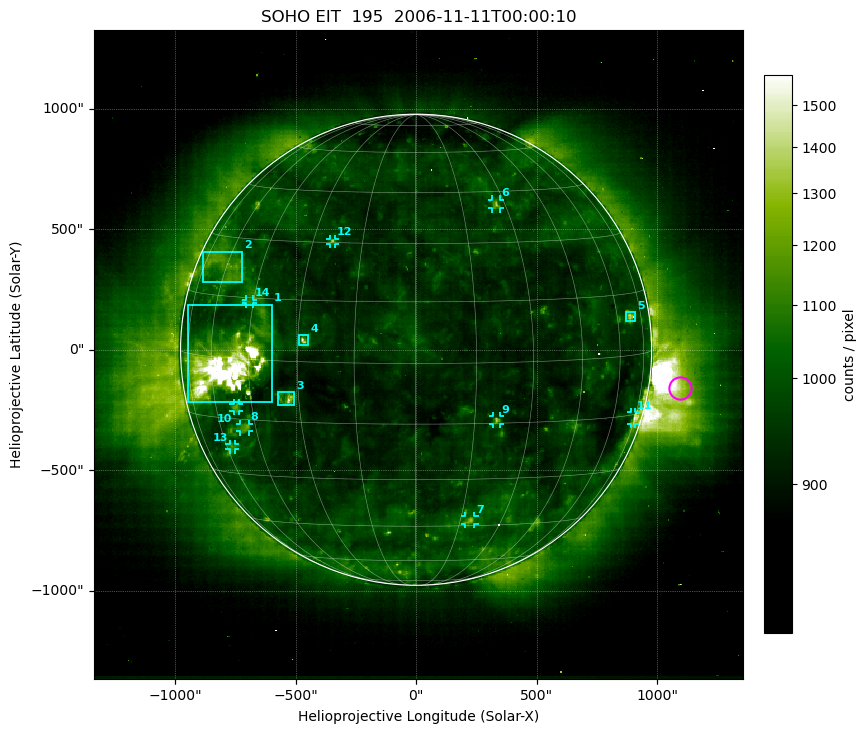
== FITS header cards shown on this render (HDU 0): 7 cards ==
TELESCOP= 'SOHO'               /
INSTRUME= 'EIT'                /
WAVELNTH=                  195 / 171 = Fe IX/X, 195 = Fe XII,
DATE-OBS= '2006-11-11T00:00:10.193' / UTC at spacecraft
CTYPE1  = 'Solar-X '           /
CTYPE2  = 'Solar-Y '           /
BUNIT   = 'counts / pixel    ' /

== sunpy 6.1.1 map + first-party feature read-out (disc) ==
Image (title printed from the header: SOHO EIT  195  2006-11-11T00:00:10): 512 x 512 px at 5.26 arcsec/px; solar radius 978 arcsec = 186 px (full disc in frame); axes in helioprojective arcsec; data unit counts / pixel (BUNIT, on the colour bar)
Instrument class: DISC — disc imager (sunpy class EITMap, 195 A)
Bright regions (active regions / flare kernels): reference = the median radial profile (limb darkening/brightening removed); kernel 5 px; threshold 5 sigma = 136 counts / pixel over a disc level ~951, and >= 1.15x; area >= 9 px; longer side >= 4 px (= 21 arcsec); searched inside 0.97 R_sun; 14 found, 14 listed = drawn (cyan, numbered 1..; 9 of them under ~36 arcsec drawn as corner ticks so the feature stays visible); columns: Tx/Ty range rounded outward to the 20 arcsec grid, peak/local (2 s.f.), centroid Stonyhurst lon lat
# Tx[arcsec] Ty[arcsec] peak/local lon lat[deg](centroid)
1 -960..-600 -220..200 2.5 -52 -1
2 -900..-720 280..420 1.2 -60 +22
3 -580..-500 -240..-160 1.4 -33 -9
4 -500..-440 20..60 1.3 -28 +5
5 860..920 120..160 1.4 +67 +9
6 300..360 580..640 1.3 +27 +41
7 200..240 -740..-680 1.2 +18 -43
8 -740..-680 -340..-300 1.2 -49 -17
9 320..360 -320..-260 1.3 +21 -14
10 -760..-720 -260..-220 1.2 -51 -12
11 880..920 -320..-260 1.3 +73 -16
12 -360..-320 440..460 1.2 -24 +30
13 -780..-740 -420..-380 1.2 -57 -23
14 -720..-680 180..220 1.2 -46 +14
Off-limb structures (1.02-1.3 R_sun): pedestal 848 counts / pixel subtracted; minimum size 50 px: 2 found; the strongest spans PA ~245..285 deg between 1.02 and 1.3 R_sun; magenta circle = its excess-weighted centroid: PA ~260 deg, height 1.13 R_sun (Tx ~1100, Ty ~-160 arcsec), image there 3.6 x the reference